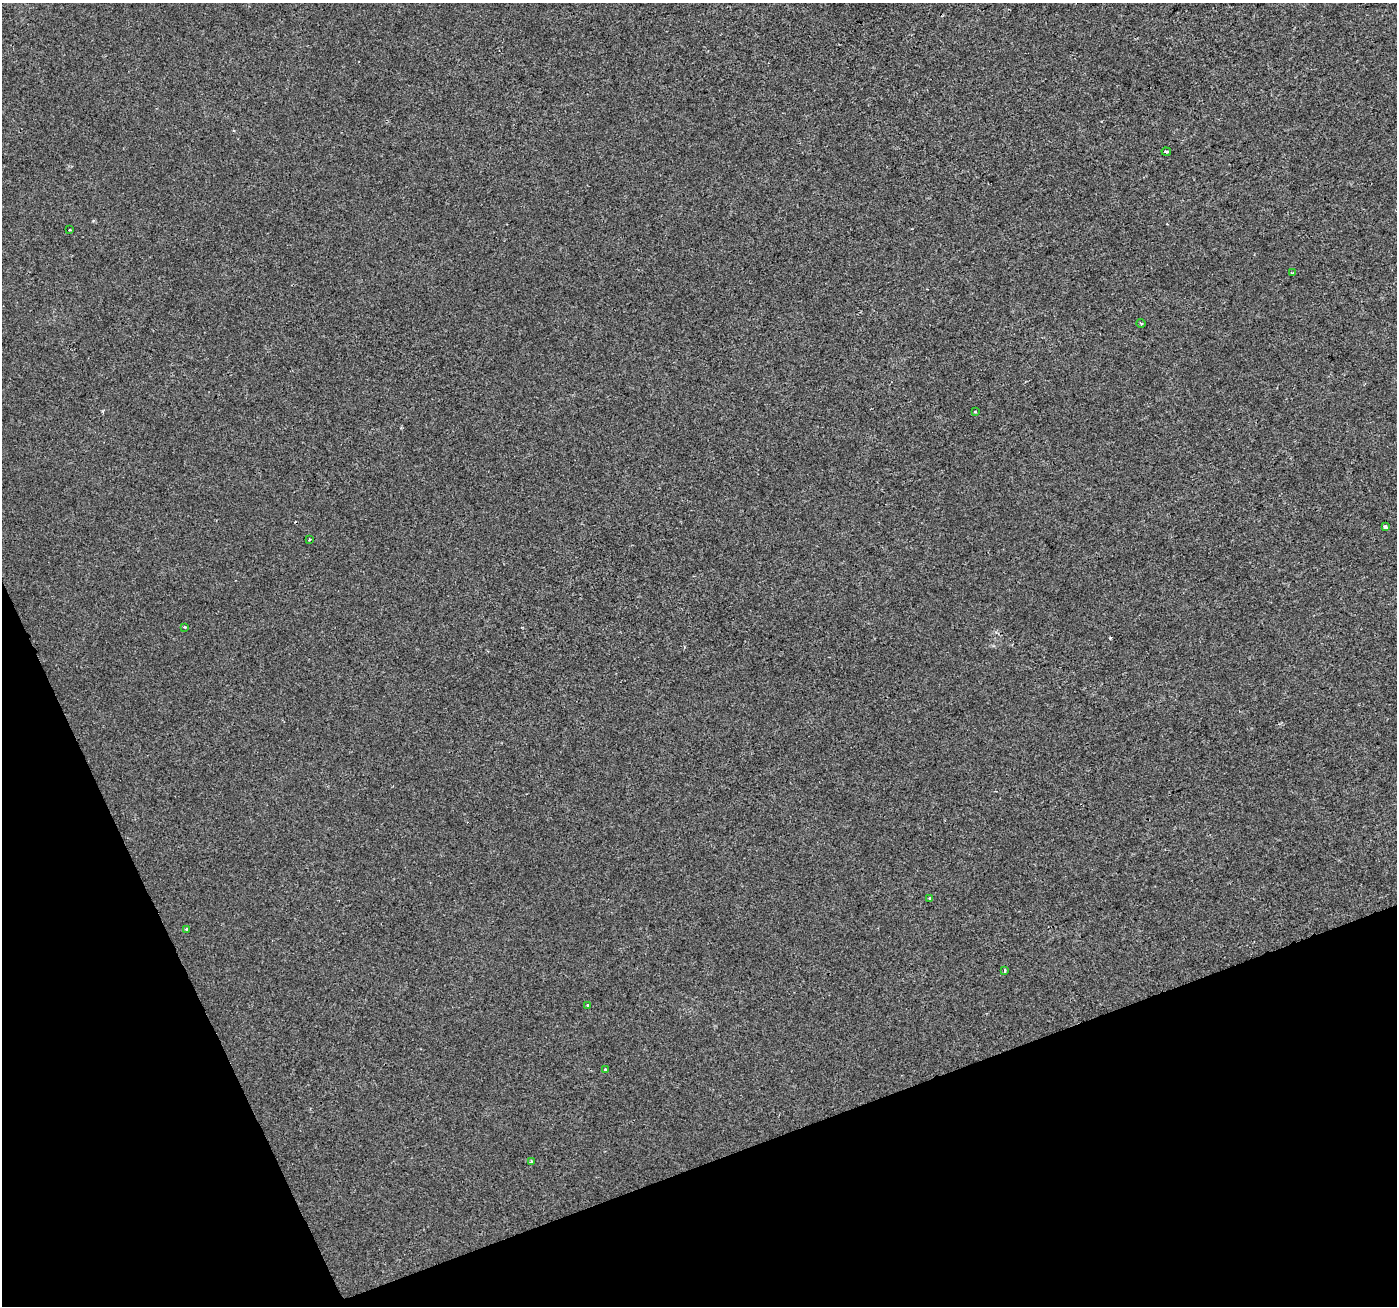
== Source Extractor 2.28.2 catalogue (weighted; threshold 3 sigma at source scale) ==
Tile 14 of 4 x 4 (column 2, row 4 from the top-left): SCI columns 1398-2792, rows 139-1442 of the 5583 x 5434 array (HDU 1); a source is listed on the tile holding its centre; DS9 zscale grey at full resolution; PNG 1399 x 1308 px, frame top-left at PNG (2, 3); each listed source drawn as its Kron ellipse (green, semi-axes under 4 px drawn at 4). Shown black and unused: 19% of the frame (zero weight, under 2 of 3 exposures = <1% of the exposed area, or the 3 px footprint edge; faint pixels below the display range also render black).
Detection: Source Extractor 2.28.2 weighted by HDU 2 'WHT'; one run over the whole footprint, this tile lists its part. Background -2.91e-04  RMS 0.0028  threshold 0.0126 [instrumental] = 3 sigma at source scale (4.5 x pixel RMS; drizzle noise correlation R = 1.50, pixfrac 1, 0.0396/0.0396 arcsec/px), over >= 5 px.
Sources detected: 15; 1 cosmic-ray / hot-pixel residue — neither listed nor drawn; the other 14 listed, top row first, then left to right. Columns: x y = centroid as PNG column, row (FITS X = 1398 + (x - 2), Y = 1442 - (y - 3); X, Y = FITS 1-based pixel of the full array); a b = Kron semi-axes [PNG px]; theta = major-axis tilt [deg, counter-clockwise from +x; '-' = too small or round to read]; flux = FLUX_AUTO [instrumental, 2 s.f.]
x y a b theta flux
1166 151 5 3 - 0.47
70 230 3 2 - 0.5
1292 273 4 3 - 0.57
1141 323 4 3 - 0.27
975 412 4 3 - 0.23
1385 527 4 3 - 1.1
310 539 3 2 - 0.21
185 627 3 3 - 0.26
930 899 3 3 - 0.51
186 929 3 3 - 0.28
1005 970 3 3 - 0.83
587 1005 4 3 - 0.21
605 1069 3 3 - 0.47
531 1161 3 3 - 0.35